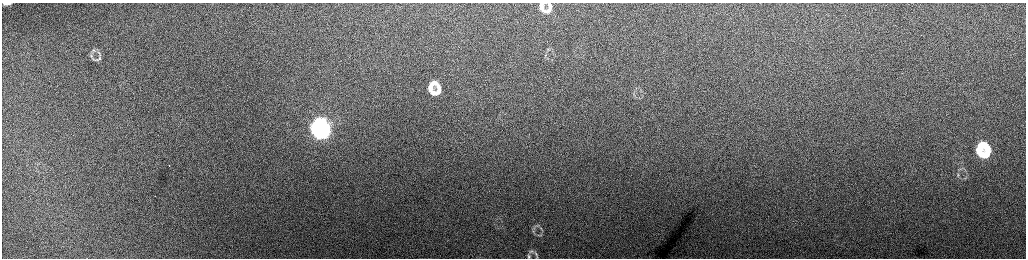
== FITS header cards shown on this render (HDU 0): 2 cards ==
NAXIS1  =                 2048 /fastest changing axis
NAXIS2  =                  512 /next to fastest changing axis

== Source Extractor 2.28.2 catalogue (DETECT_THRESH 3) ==
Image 2048 x 512 px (HDU 0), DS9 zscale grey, zoomed out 1/2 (1 PNG px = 2 x 2 image px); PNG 1028 x 260 px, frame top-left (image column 1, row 511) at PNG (2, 3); no overlay
Background 165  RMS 1.7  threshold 5.12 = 3 sigma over >= 5 px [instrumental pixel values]
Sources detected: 32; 1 cannot appear on this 1/2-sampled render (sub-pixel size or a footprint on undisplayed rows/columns) and is not listed; the other 31 listed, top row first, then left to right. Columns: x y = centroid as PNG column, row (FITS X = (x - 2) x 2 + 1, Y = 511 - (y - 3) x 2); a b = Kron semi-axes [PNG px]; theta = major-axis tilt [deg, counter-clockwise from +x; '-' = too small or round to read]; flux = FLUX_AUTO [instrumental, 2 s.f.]
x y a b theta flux
5 3 6 4 -3 1200
9 3 5 3 - 950
549 5 8 4 -44 1100
542 9 12 5 -75 2800
549 10 9 5 48 1900
94 50 6 3 10 460
545 55 4 4 - 470
91 56 6 4 -80 530
99 59 8 3 48 550
432 83 10 5 32 2500
438 86 11 6 -59 2700
430 89 8 5 -87 2600
432 92 6 5 - 1700
438 92 10 5 41 2500
634 94 4 3 - 330
319 123 8 4 29 38000
324 126 8 4 -59 32000
317 130 11 5 -66 59000
324 132 9 5 49 44000
982 145 8 5 39 6400
987 148 9 6 -59 5900
980 152 10 5 -67 8800
986 154 9 5 38 6200
169 166 2 1 - 620
958 175 6 3 -82 590
535 226 10 4 42 790
541 229 6 3 -56 530
534 232 10 3 -65 570
531 251 8 4 27 610
536 254 8 3 -60 550
528 256 6 3 -80 480
At the frame edge (FLAGS 8, measured only in part): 3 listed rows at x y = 5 3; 9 3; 528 256
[1 sub-pixel or undisplayed-footprint detection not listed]